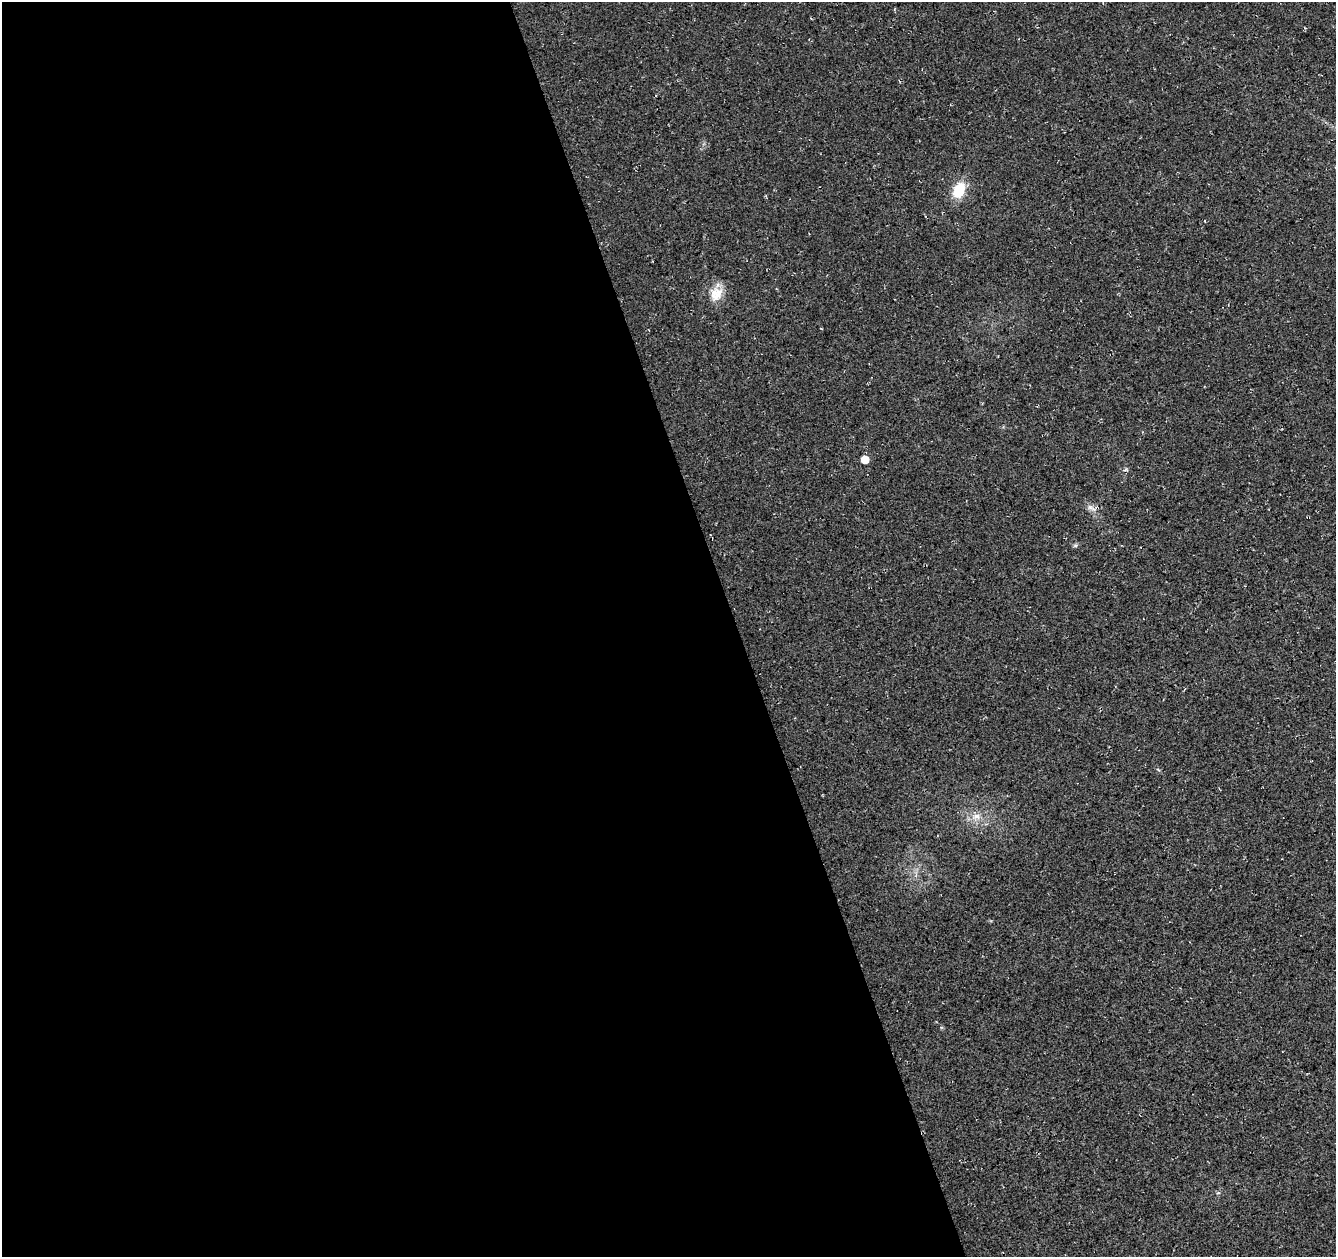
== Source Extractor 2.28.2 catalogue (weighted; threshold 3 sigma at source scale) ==
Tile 9 of 4 x 4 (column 1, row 3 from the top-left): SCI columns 55-1388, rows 1338-2592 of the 5449 x 5237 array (HDU 1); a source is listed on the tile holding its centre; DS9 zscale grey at full resolution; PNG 1338 x 1259 px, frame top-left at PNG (2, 2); no overlay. Shown black and unused: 55% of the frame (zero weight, under 3 of 4 exposures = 5% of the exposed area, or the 3 px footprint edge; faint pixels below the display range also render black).
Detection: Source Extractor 2.28.2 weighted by HDU 2 'WHT'; one run over the whole footprint, this tile lists its part. Background 0.0307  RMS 0.0081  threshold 0.0362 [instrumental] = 3 sigma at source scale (4.5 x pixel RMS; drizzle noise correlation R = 1.50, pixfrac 1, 0.0396/0.0396 arcsec/px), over >= 5 px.
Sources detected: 6; all 6 listed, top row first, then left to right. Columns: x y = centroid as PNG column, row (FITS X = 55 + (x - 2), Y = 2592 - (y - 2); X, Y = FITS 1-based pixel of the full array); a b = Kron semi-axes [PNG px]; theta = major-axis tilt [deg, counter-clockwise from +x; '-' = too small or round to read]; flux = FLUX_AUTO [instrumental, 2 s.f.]
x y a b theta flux
959 190 16 11 65 22
716 294 20 16 60 13
865 459 5 5 - 13
1091 508 15 4 -30 2.9
1075 545 6 4 0 1.2
976 816 11 9 -3 6.2